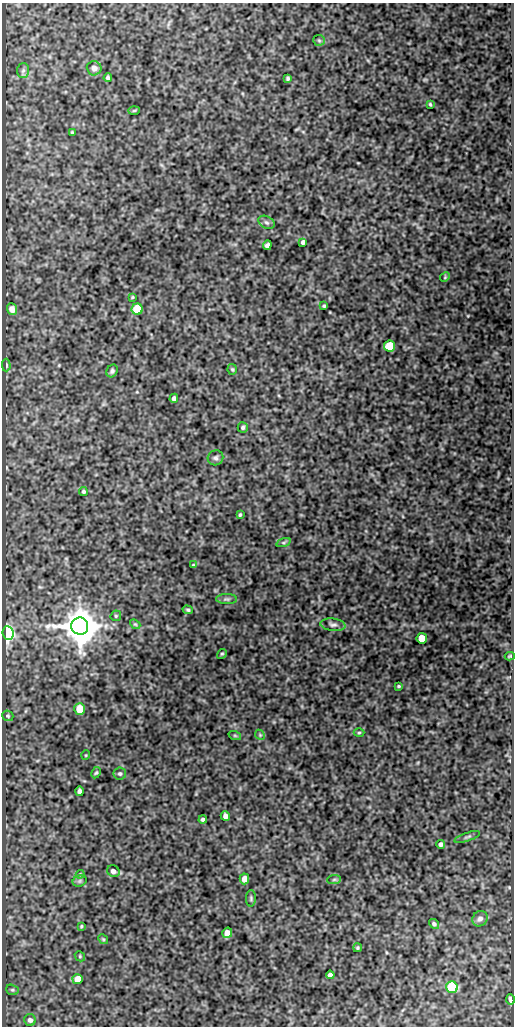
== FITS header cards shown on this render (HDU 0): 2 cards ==
NAXIS1  =                  512
NAXIS2  =                 1024

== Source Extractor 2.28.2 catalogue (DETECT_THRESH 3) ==
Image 512 x 1024 px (HDU 0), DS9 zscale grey, 1 PNG px = 1 image px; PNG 516 x 1028 px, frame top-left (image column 1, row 1024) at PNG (2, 3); each listed source drawn as its Kron ellipse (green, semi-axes under 4 px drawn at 4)
Background 85.4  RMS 0.54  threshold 1.63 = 3 sigma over >= 5 px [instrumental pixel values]
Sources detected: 70; all 70 listed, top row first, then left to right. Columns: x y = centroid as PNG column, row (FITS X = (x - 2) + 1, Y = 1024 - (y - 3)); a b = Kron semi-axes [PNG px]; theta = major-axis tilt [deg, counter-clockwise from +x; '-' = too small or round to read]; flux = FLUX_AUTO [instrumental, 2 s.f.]
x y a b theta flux
319 40 6 5 - 64
94 68 7 7 - 190
23 71 7 6 - 90
108 78 4 4 - 77
288 78 4 3 - 54
430 104 4 3 - 44
134 110 5 3 - 37
72 133 3 3 - 45
266 222 9 6 -30 100
303 242 4 4 - 100
267 245 5 4 - 98
445 277 5 4 - 40
132 297 3 2 - 33
324 306 3 3 - 45
12 309 6 5 - 180
137 309 5 5 - 1800
390 346 5 5 - 1700
6 365 6 4 -89 64
232 369 5 4 - 49
112 371 7 5 61 80
174 398 4 4 - 110
243 427 5 5 - 73
215 458 8 7 - 100
83 491 4 4 - 57
240 515 3 3 - 48
284 543 7 3 19 57
193 565 3 3 - 35
227 599 10 5 -2 87
188 610 5 4 - 60
116 616 5 5 - 50
135 624 6 4 -42 50
333 625 13 6 -7 130
80 626 8 8 - 110000
8 633 7 5 -84 7300
422 638 5 5 - 820
222 654 5 4 - 49
510 656 5 3 - 45
399 686 3 3 - 45
80 709 6 5 - 590
8 716 6 5 - 53
359 733 5 3 - 42
260 735 5 4 - 48
235 736 6 4 -19 49
86 755 5 3 - 29
96 773 6 4 61 43
120 774 6 6 - 79
80 791 5 4 - 120
225 816 5 4 - 160
203 819 4 3 - 84
467 837 13 3 18 75
441 844 4 4 - 99
113 871 6 5 - 140
80 874 4 4 - 40
244 879 5 5 - 270
334 879 7 4 2 65
80 881 7 5 21 66
251 898 8 5 88 66
480 919 8 7 - 140
434 924 5 4 - 76
81 926 3 2 - 39
227 933 5 5 - 260
103 939 5 4 - 47
357 948 4 3 - 41
80 956 5 4 - 46
330 975 4 4 - 110
78 979 5 5 - 580
452 987 6 5 - 3600
12 990 6 5 - 54
510 999 5 3 - 140
30 1020 6 6 - 110